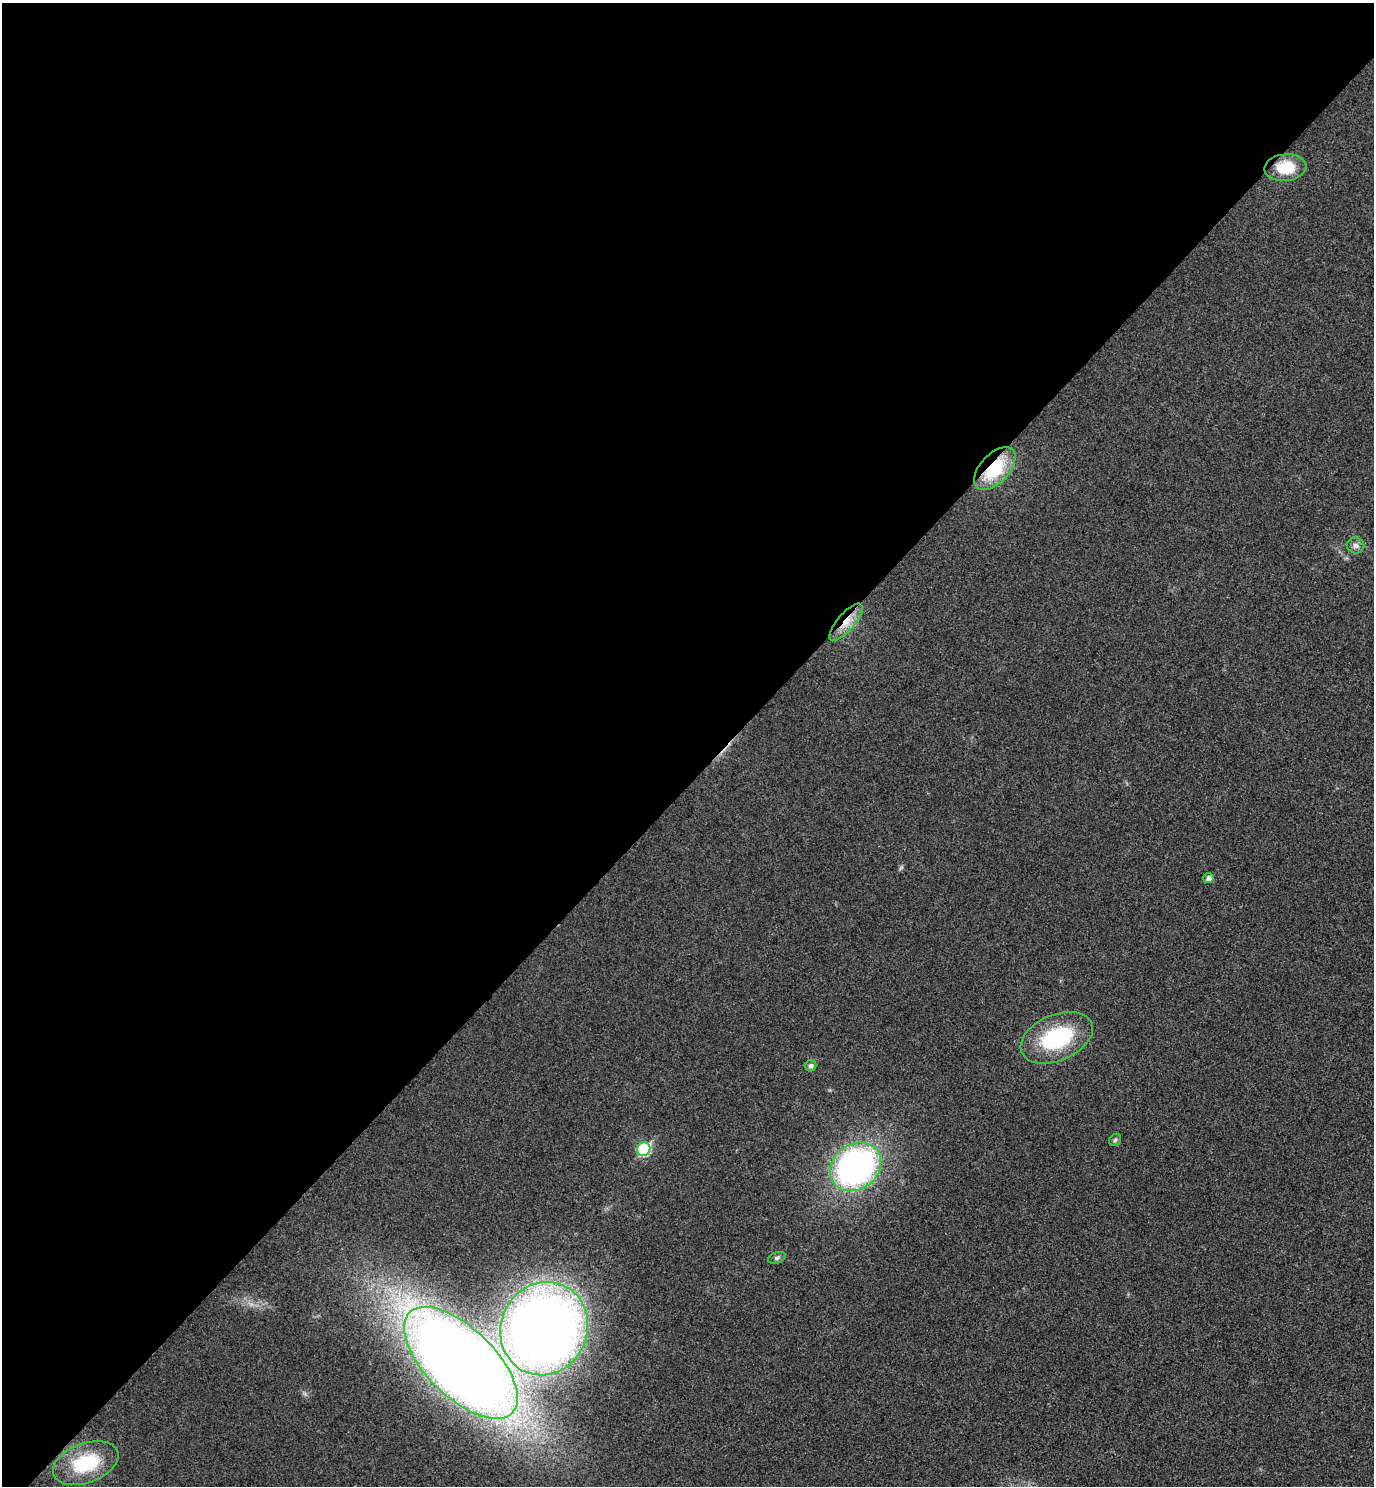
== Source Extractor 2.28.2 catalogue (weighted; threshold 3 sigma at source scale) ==
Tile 5 of 4 x 4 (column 1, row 2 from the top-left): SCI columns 200-1571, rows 3015-4498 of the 6026 x 6025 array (HDU 1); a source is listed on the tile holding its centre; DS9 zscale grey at full resolution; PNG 1376 x 1488 px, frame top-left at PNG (2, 3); each listed source drawn as its Kron ellipse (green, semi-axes under 4 px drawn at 4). Shown black and unused: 53% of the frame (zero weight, under 3 of 4 exposures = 6% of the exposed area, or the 3 px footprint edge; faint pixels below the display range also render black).
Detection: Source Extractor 2.28.2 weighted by HDU 2 'WHT'; one run over the whole footprint, this tile lists its part. Background 0.0217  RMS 0.0063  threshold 0.0282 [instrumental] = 3 sigma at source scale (4.5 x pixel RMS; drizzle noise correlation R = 1.50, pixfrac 1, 0.05/0.05 arcsec/px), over >= 5 px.
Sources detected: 14; all 14 listed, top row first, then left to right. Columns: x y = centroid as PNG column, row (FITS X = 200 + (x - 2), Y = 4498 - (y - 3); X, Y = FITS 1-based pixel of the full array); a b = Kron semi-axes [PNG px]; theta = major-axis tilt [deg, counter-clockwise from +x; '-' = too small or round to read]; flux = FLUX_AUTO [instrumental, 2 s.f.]
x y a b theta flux
1285 168 21 13 5 20
995 469 26 14 47 33
1356 546 9 8 - 2.8
846 622 23 8 49 10
1208 878 5 5 - 3
1057 1038 38 23 23 54
811 1066 5 5 - 2.1
1115 1140 7 5 46 1.1
644 1149 7 6 - 58
856 1167 27 22 38 200
777 1258 9 5 21 1.6
544 1329 47 43 66 620
461 1363 72 34 -44 1200
86 1463 34 19 20 38
Overlapping masked pixels (flux is a lower limit): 2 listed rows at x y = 995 469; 846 622